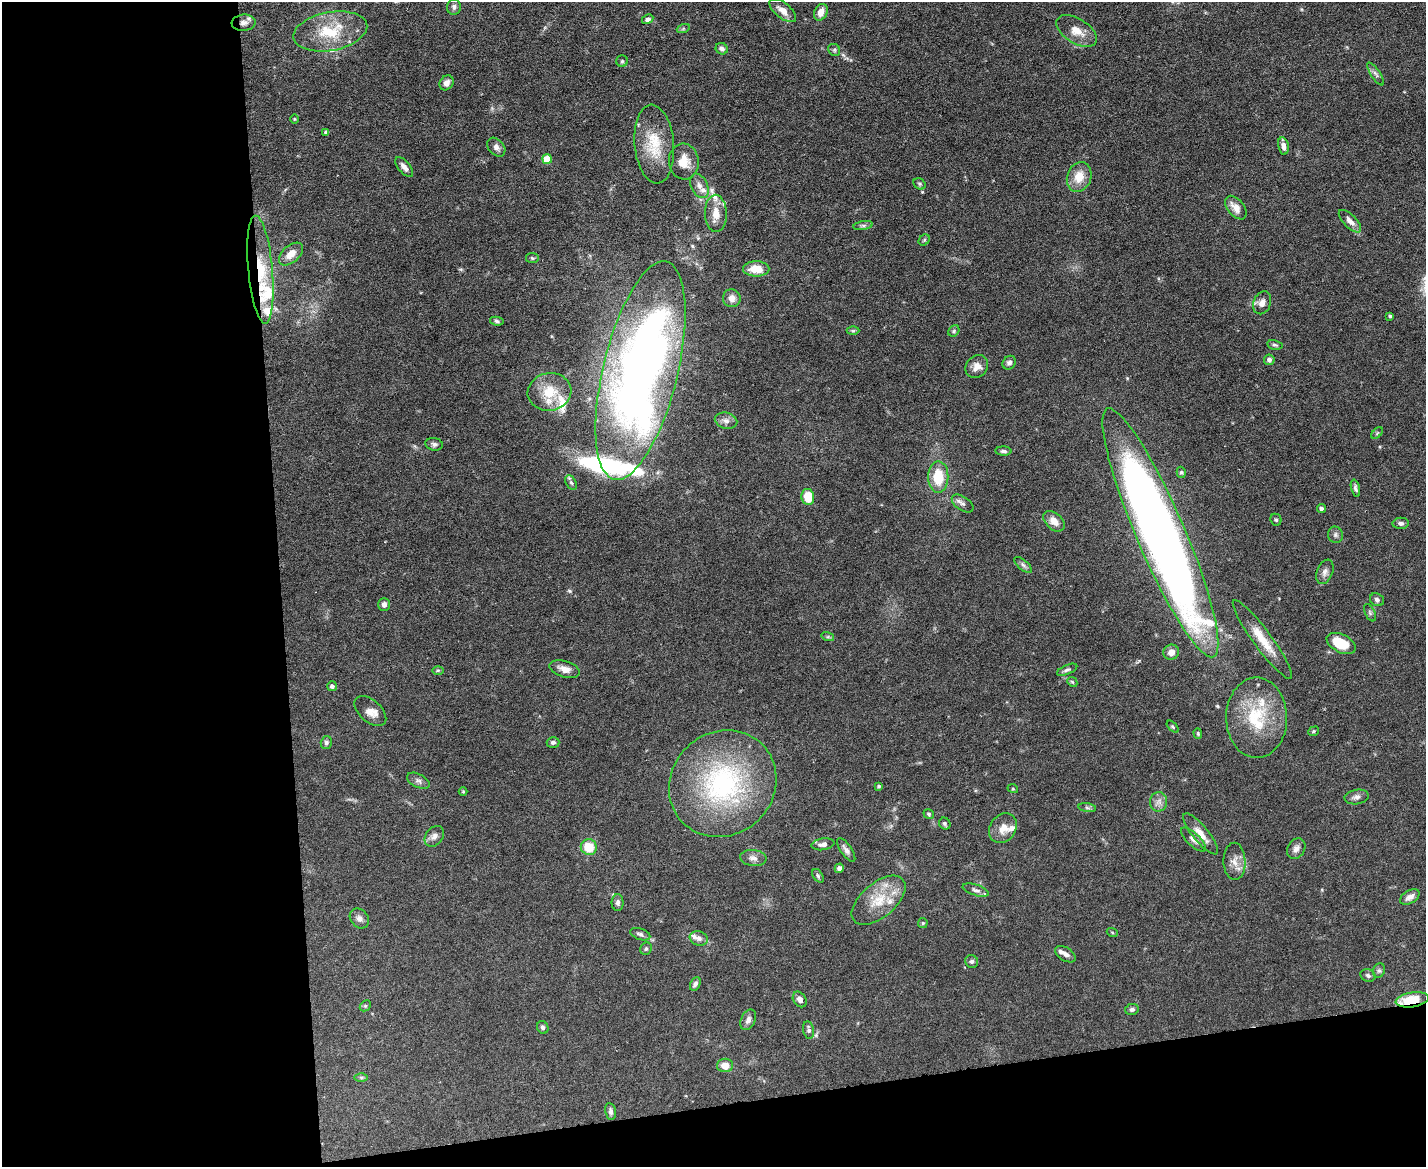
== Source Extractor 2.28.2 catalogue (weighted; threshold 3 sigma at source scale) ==
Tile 10 of 3 x 4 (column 1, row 4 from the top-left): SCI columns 131-1554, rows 1-1165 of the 4641 x 4660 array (HDU 1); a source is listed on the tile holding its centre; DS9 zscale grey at full resolution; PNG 1428 x 1169 px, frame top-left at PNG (2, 2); each listed source drawn as its Kron ellipse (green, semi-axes under 4 px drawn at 4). Shown black and unused: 25% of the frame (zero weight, under 5 of 9 exposures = <1% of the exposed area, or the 3 px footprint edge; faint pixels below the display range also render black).
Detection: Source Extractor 2.28.2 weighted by HDU 2 'WHT'; one run over the whole footprint, this tile lists its part. Background 0.0828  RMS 0.0041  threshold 0.0169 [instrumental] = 3 sigma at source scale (4.09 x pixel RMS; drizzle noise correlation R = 1.36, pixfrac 0.8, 0.05/0.05 arcsec/px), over >= 5 px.
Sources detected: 145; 1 inside a brighter object's white glare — neither listed nor drawn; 15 inside a brighter listed object's ellipse — not listed separately; the other 129 listed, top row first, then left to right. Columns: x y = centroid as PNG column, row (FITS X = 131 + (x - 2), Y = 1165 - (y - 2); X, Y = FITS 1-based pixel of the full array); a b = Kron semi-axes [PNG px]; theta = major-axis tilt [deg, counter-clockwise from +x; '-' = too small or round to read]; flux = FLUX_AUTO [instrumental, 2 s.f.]
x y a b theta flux
454 7 8 7 - 1.2
783 10 16 7 -38 3.4
821 12 9 6 63 3.3
648 19 6 4 29 0.98
244 23 12 8 5 2.2
683 29 7 4 19 0.61
330 31 37 19 10 16
1077 31 23 12 -31 5.1
722 49 6 5 - 1.5
834 50 6 5 - 0.76
622 61 5 5 - 0.63
1376 74 13 4 -56 1.2
446 83 8 6 55 2.3
294 119 5 3 - 0.37
326 132 4 3 - 0.94
654 144 39 19 -85 14
1283 146 8 5 -78 1.8
496 147 11 7 -48 1.8
547 159 5 5 - 8.8
684 161 18 15 -83 5.6
404 167 12 6 -50 2.1
1079 177 15 12 70 6.4
920 184 6 5 - 0.61
699 186 13 8 -64 2.5
1236 208 14 8 -50 3.5
716 213 18 11 -88 4.8
1350 221 14 6 -46 2.3
863 225 10 4 10 0.86
924 240 6 5 - 0.6
291 254 14 8 42 4.2
532 258 6 5 - 0.62
756 269 13 7 -1 7.1
260 270 54 12 -85 18
732 298 9 9 - 3
1262 303 12 8 69 2.4
1390 316 4 3 - 0.56
497 321 7 4 -10 0.73
853 331 6 4 -1 0.58
954 331 6 5 - 0.64
1275 345 8 4 -11 0.78
1269 360 5 5 - 1.2
1009 363 7 6 - 1.2
977 366 12 10 49 3.4
640 371 112 37 76 360
549 392 22 18 10 10
726 421 11 8 -13 1.9
1377 433 7 4 45 0.57
434 444 9 6 -10 1.1
1003 451 8 4 -4 1.1
1181 472 5 4 - 0.56
938 477 16 10 90 11
571 483 8 5 -62 0.81
1355 488 9 4 -75 0.94
808 497 8 6 -79 8.9
963 504 12 7 -35 1.4
1321 508 5 4 - 0.89
1276 520 6 5 - 0.68
1054 521 12 8 -43 3.6
1401 523 8 5 2 1.3
1160 533 135 24 -67 430
1335 535 8 7 - 1.1
1023 565 11 5 -40 1.2
1325 572 13 8 68 1.9
1377 600 7 6 - 1.1
384 604 6 6 - 1.5
1370 613 9 5 -64 0.8
828 637 6 4 -17 0.53
1262 640 48 9 -54 9
1341 643 15 9 -27 12
1171 652 8 7 - 2.9
565 669 15 8 -17 3.1
438 670 6 4 1 0.51
1067 670 11 4 24 0.92
1072 682 5 4 - 0.53
332 686 5 5 - 1.2
370 711 19 11 -41 3.4
1257 718 40 30 -90 22
1173 727 7 4 -46 0.53
1313 731 5 4 - 0.45
1198 733 5 4 - 0.5
553 742 6 5 - 0.98
326 743 6 5 - 0.96
418 781 12 6 -26 1.4
723 784 56 51 44 64
879 786 4 4 - 0.57
1013 789 5 3 - 0.35
463 792 4 3 - 0.3
1357 797 12 7 10 1.6
1159 802 9 8 - 2
1087 808 9 4 -9 0.84
929 814 5 4 - 0.57
945 824 6 5 - 0.72
1003 828 16 13 54 4.4
1201 834 26 8 -51 4.7
434 836 11 8 51 1.9
1193 840 16 6 -43 2
823 844 11 6 10 1.9
589 847 8 7 - 9.2
1296 849 11 8 58 1.9
846 850 14 5 -56 1.6
753 858 13 8 -7 2
1234 861 18 11 -89 3.7
839 868 5 4 - 1.2
818 876 7 5 -55 0.7
976 890 14 5 -17 1.4
1410 897 10 6 30 2
879 900 32 17 40 11
618 902 8 6 89 1.1
359 918 11 8 -49 1.9
923 923 5 4 - 0.43
1112 932 5 3 - 0.38
640 934 10 5 -20 1.2
699 938 9 7 -20 1.7
646 949 6 5 - 0.75
1065 954 11 6 -33 1.7
972 961 7 6 - 0.96
1379 971 7 6 - 0.81
1368 975 7 6 - 1
695 984 7 5 64 1.3
800 999 8 6 -55 1.7
1412 1000 17 7 8 11
365 1006 6 4 44 0.59
1132 1009 7 5 12 1.1
748 1020 11 7 64 1.6
543 1027 6 5 - 0.94
809 1030 9 5 -80 1.1
725 1065 8 6 8 4.2
361 1077 7 4 0 0.61
611 1111 8 5 -79 1.3
Overlapping masked pixels (flux is a lower limit): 3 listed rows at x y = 244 23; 260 270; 1412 1000